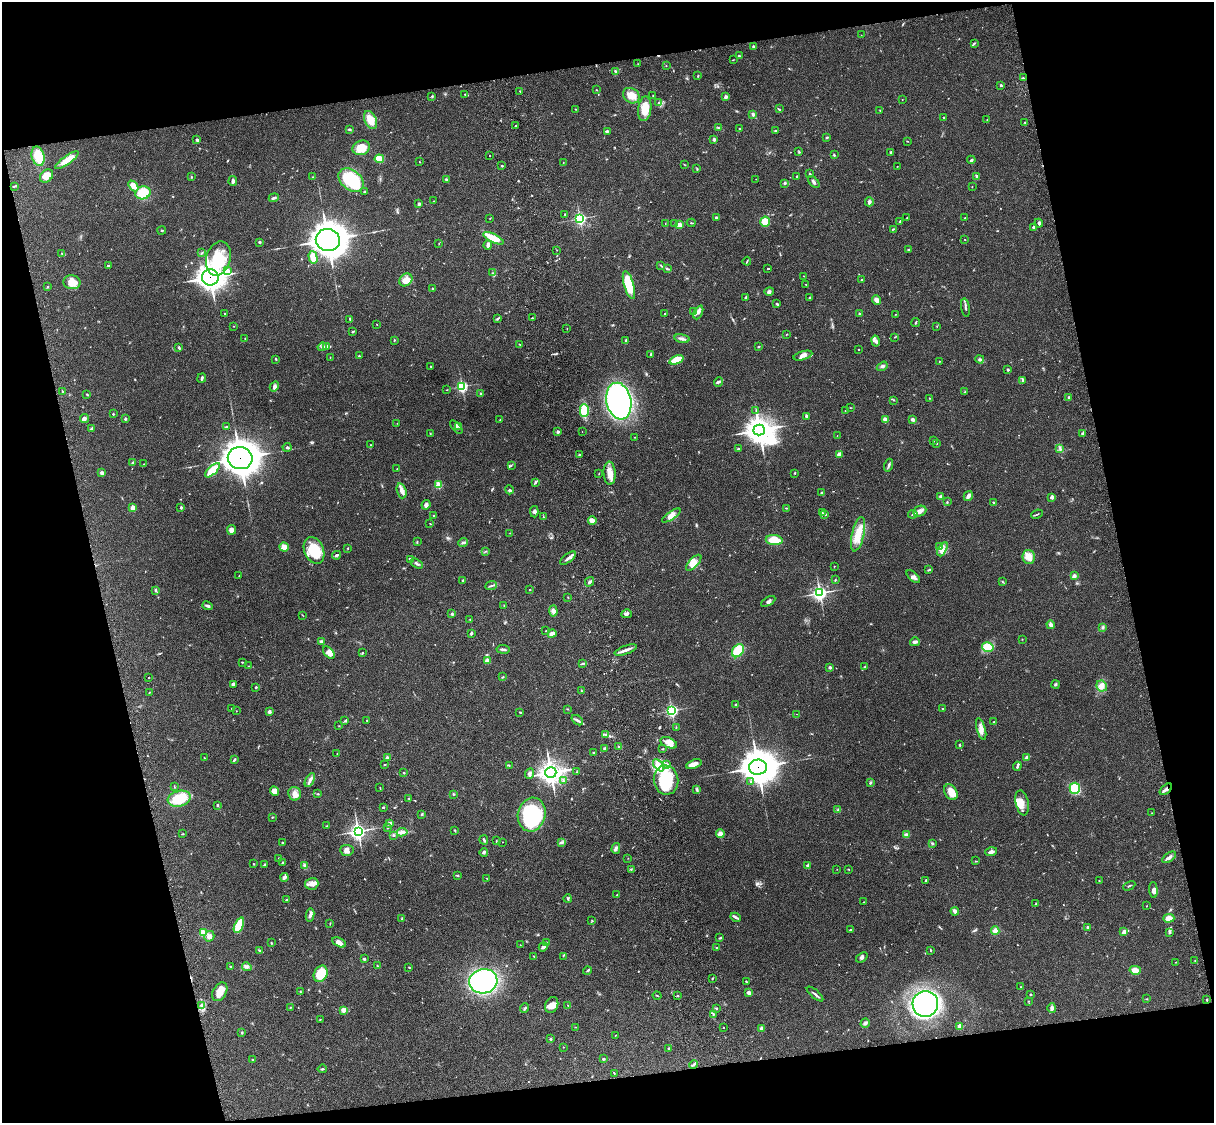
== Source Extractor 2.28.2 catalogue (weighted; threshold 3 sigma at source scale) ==
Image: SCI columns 120-4966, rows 278-4761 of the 5083 x 4923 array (HDU 1 of 3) = the unmasked area's bounding box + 8 px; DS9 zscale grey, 4 x 4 block average (1 PNG px = mean of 4 x 4 image px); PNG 1216 x 1125 px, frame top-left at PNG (2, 2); each listed source drawn as its Kron ellipse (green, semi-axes under 4 px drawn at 4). Shown black and unused: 25% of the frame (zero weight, under 3 of 4 exposures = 6% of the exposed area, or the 3 px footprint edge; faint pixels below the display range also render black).
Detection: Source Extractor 2.28.2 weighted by HDU 2 'WHT'. Background 0.0952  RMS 0.0063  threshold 0.0283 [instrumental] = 3 sigma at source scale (4.5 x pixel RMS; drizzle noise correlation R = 1.50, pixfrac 1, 0.05/0.05 arcsec/px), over >= 5 px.
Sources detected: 630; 2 too faint to see at this stretch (4 x 4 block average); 4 inside a brighter object's white glare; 4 cosmic-ray / hot-pixel residue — neither listed nor drawn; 14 coinciding with a brighter row at this scale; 32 inside a brighter listed object's ellipse — not listed separately; of the other 574, all 500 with FLUX_AUTO >= 1.13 (the completeness limit of this list) listed and drawn (74 fainter detections not listed), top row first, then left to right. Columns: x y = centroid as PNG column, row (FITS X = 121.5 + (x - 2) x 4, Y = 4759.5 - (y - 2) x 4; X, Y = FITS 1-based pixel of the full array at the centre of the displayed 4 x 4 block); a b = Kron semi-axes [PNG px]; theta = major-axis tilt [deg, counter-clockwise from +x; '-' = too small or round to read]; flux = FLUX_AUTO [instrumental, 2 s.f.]
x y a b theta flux
861 35 2 2 - 1.3
974 43 3 2 - 3.3
754 46 3 3 - 4.6
739 56 3 2 - 4.2
733 60 3 2 - 1.5
638 64 2 2 - 1.3
666 66 2 2 - 1.5
615 72 3 2 - 3.6
698 76 3 2 - 2.4
1023 78 3 2 - 2.2
1001 85 3 2 - 4.4
596 90 2 2 - 1.7
520 91 2 2 - 2
465 94 3 2 - 3.2
432 96 2 2 - 2.8
631 96 9 7 -36 36
653 96 3 2 - 2.5
726 97 2 2 - 20
902 99 2 2 - 1.2
658 102 2 2 - 1.7
576 109 2 2 - 1.3
645 109 12 6 84 59
779 109 4 2 - 2.7
880 110 2 2 - 2.9
753 114 3 3 - 6.2
944 118 3 2 - 2.7
370 120 9 5 -66 49
987 120 2 2 - 1.2
1025 122 2 2 - 2.5
516 126 2 2 - 2
718 128 2 2 - 2.5
349 129 3 2 - 3.8
739 129 2 2 - 1.5
776 130 3 2 - 3.1
608 131 3 2 - 3.3
827 137 3 2 - 2.9
714 139 2 2 - 11
197 140 3 2 - 6.9
907 141 3 2 - 1.5
361 148 9 7 22 58
799 152 3 2 - 2.7
891 152 3 3 - 4.4
834 155 3 2 - 3.3
38 156 10 6 -75 74
490 156 2 2 - 1.5
379 159 5 4 - 64
67 160 14 4 35 38
971 160 4 2 - 6.5
419 162 2 2 - 1.3
563 162 2 2 - 1.1
684 164 3 2 - 1.8
502 166 3 2 - 1.9
897 166 2 2 - 1.1
697 169 4 2 - 3.2
810 173 2 2 - 2.7
46 176 7 5 44 33
797 176 2 2 - 3.1
191 177 3 2 - 1.6
312 177 2 2 - 1.3
977 177 4 2 - 9.6
446 179 3 2 - 5.5
756 179 2 2 - 1.4
351 180 14 9 -39 260
233 181 5 2 - 11
814 182 7 3 -46 8.1
785 183 3 2 - 6
14 186 2 2 - 2.8
133 186 6 4 -49 28
972 187 2 2 - 1.3
365 192 3 2 - 3.3
143 193 8 6 18 87
274 198 5 2 - 8.1
434 201 2 2 - 1.1
869 202 4 3 - 11
419 204 3 2 - 7.1
565 214 2 2 - 4.3
490 218 2 2 - 1.1
580 218 3 3 - 490
716 218 3 3 - 7.4
907 218 3 2 - 1.7
965 218 2 2 - 1.5
765 221 5 5 - 50
900 222 2 2 - 2.5
691 223 4 2 - 3.1
1039 223 4 2 - 5.7
665 224 2 2 - 1.4
674 224 2 2 - 3.1
679 225 3 3 - 20
1033 227 2 2 - 8.3
894 229 2 2 - 1.2
162 230 4 2 - 3
493 238 11 3 -26 91
965 239 2 2 - 1.7
328 240 12 11 - 5200
259 242 2 2 - 8.3
439 244 2 2 - 1.2
488 245 5 2 - 24
909 249 3 2 - 3.3
557 250 2 2 - 1.2
62 253 2 2 - 1.5
202 253 2 2 - 2
313 257 6 4 -74 41
218 259 17 12 75 120
747 261 4 2 - 2.6
108 266 3 2 - 4.7
661 266 2 2 - 1.6
667 268 2 2 - 1.6
768 269 3 2 - 2.3
228 271 2 2 - 19
492 273 2 2 - 2.6
804 276 3 2 - 1.4
210 277 8 8 - 1900
406 280 7 5 43 38
862 280 2 2 - 2.8
72 282 8 7 - 47
806 284 2 2 - 1.6
629 285 14 5 -74 140
47 287 2 2 - 3.8
433 289 3 2 - 5.5
769 292 5 3 - 8
745 298 4 2 - 4.8
810 298 3 2 - 2.9
876 300 5 4 - 19
777 304 3 2 - 5.8
965 308 9 2 -81 6.1
694 312 2 2 - 3.9
698 312 7 3 64 12
225 313 2 2 - 1.7
665 314 2 2 - 2.2
859 314 2 2 - 4.5
895 314 2 2 - 1.3
497 318 2 2 - 2.9
532 318 2 2 - 3
350 319 3 2 - 4.5
916 322 5 2 - 3.6
377 325 2 2 - 1.2
234 326 2 2 - 1.7
937 326 2 2 - 1.4
567 329 2 2 - 1.6
352 332 2 2 - 2.3
786 334 2 2 - 1.7
894 337 2 2 - 1.5
245 338 2 2 - 2.2
682 339 7 2 -14 12
394 340 2 2 - 2.9
626 341 3 2 - 7.6
876 341 5 3 - 9.5
519 344 4 2 - 2.6
327 346 3 2 - 5.7
179 347 3 2 - 4.3
322 347 5 3 - 7.2
758 347 3 2 - 2.8
858 349 2 2 - 5
651 354 3 2 - 4.3
359 356 2 2 - 4.7
803 356 10 4 17 20
330 357 2 2 - 1.5
276 359 3 2 - 3.8
980 359 4 2 - 5.3
676 360 7 3 21 95
939 361 2 2 - 2
431 366 2 2 - 1.5
882 366 6 2 33 7
1008 370 2 2 - 5.6
202 378 5 2 - 5.7
1022 381 3 2 - 2.7
718 382 5 2 - 5
274 386 5 4 - 11
462 386 3 3 - 370
447 390 2 2 - 1.4
62 392 4 2 - 2.8
965 392 2 2 - 1.6
480 393 2 2 - 7.2
87 394 2 2 - 3.1
1068 397 3 2 - 3.4
929 398 2 2 - 1.4
893 400 2 2 - 1.6
619 401 18 12 -78 960
850 408 2 2 - 1.3
584 410 6 4 -89 86
756 411 3 2 - 2.1
845 411 2 2 - 1.4
113 414 2 2 - 3.6
806 416 3 2 - 7.5
85 418 4 3 - 8.5
125 419 2 2 - 6.1
500 419 3 2 - 1.8
885 419 3 3 - 18
912 419 4 3 - 7
397 423 2 2 - 1.4
459 426 3 2 - 2.9
226 427 3 2 - 2.8
456 427 8 3 -48 7.6
92 428 4 2 - 4.3
759 430 6 5 - 4500
558 432 2 2 - 13
582 432 2 2 - 3
430 433 2 2 - 1.8
1082 434 3 2 - 4.5
837 435 2 2 - 1.7
634 437 2 2 - 1.5
933 440 3 2 - 2.3
937 443 2 2 - 1.9
370 445 3 2 - 2.2
287 447 4 3 - 5.9
1060 448 4 2 - 4.1
738 449 3 2 - 2.9
840 454 2 2 - 43
579 455 2 2 - 4.1
240 458 12 11 - 5100
132 462 3 2 - 3.5
144 464 2 2 - 1.5
511 465 3 2 - 1.7
889 465 6 2 73 7.7
397 469 2 2 - 1.2
212 470 9 3 43 110
102 473 4 3 - 8.3
599 473 2 2 - 1.4
610 473 11 6 -87 40
795 473 2 2 - 3.2
535 483 3 2 - 3.6
439 485 2 2 - 91
509 490 4 3 - 5.8
402 491 7 4 -73 18
822 493 3 2 - 4.9
941 496 3 3 - 8.3
968 496 5 2 - 20
1052 497 2 2 - 35
947 502 3 2 - 3.1
993 502 3 2 - 3.3
426 505 5 3 - 12
181 507 3 2 - 4.2
133 508 2 2 - 34
786 508 2 2 - 1.9
920 511 7 5 24 18
534 512 6 3 -87 9.7
822 512 2 2 - 2.7
825 514 3 2 - 6.7
913 514 5 2 - 5.4
1037 514 6 2 22 4
671 515 11 4 33 23
433 516 2 2 - 1.1
543 517 2 2 - 2
592 521 4 3 - 25
430 524 2 2 - 1.8
231 530 5 4 - 16
510 533 2 2 - 1.4
858 534 17 6 77 55
774 540 8 5 -6 88
417 542 3 2 - 2.7
463 542 5 2 - 6.5
284 547 5 4 - 25
939 547 3 2 - 4.2
348 548 2 2 - 2.4
942 549 8 3 64 14
314 550 14 9 -67 120
485 551 2 2 - 1.5
337 555 4 2 - 7.7
1029 557 7 6 - 37
568 558 9 3 38 15
411 559 3 3 - 4.4
694 563 10 4 47 25
417 564 7 2 -30 7.9
834 566 2 2 - 1.3
929 570 2 2 - 1.9
239 576 3 2 - 1.7
1074 576 3 2 - 15
913 577 8 3 -41 13
463 580 4 2 - 3.6
835 580 2 2 - 2.5
590 582 5 2 - 10
1003 582 3 2 - 2.7
491 586 6 2 23 5.3
530 589 2 2 - 1.6
155 590 3 2 - 6
820 593 3 3 - 990
568 597 2 2 - 1.3
768 601 8 3 30 9.5
504 605 2 2 - 2.4
208 606 5 3 - 7.9
553 611 5 4 - 15
452 614 2 2 - 9.6
627 614 5 3 - 9.2
302 615 2 2 - 1.8
470 619 2 2 - 1.4
1051 625 4 3 - 16
1102 627 3 3 - 5.7
546 631 3 2 - 1.7
471 633 3 2 - 7.8
552 633 4 3 - 24
1022 639 2 2 - 1.2
321 642 4 3 - 4.8
915 642 5 3 - 11
988 647 6 4 -15 88
503 649 7 2 -8 9.4
626 650 12 2 20 20
738 651 7 5 53 100
329 653 7 4 -49 29
362 653 3 2 - 3
487 661 2 2 - 49
242 662 3 2 - 2.2
583 663 3 2 - 4.4
249 666 2 2 - 1.7
865 666 2 2 - 2.6
830 667 2 2 - 21
148 677 2 2 - 1.6
503 677 4 2 - 2.6
233 684 4 3 - 7.8
1055 685 4 2 - 5.1
1102 686 6 5 - 19
256 687 2 2 - 3.7
582 691 3 2 - 2.9
149 692 2 2 - 1.5
736 705 2 2 - 20
232 708 2 2 - 1.6
942 708 2 2 - 1.7
567 709 3 2 - 1.5
236 711 2 2 - 1.2
672 711 3 3 - 600
269 712 3 2 - 9.9
520 712 2 2 - 3.5
796 714 2 2 - 1.2
367 720 2 2 - 1.7
577 720 6 2 -38 8.2
345 721 2 2 - 1.8
993 722 3 2 - 2.7
339 726 2 2 - 1.5
676 727 2 2 - 1.2
981 729 11 3 -74 20
606 735 3 3 - 5.8
669 743 9 5 -23 28
960 745 2 2 - 7.4
619 747 3 2 - 4.6
604 749 3 3 - 5.4
663 749 2 2 - 1.8
593 753 3 2 - 1.8
337 754 3 2 - 1.8
387 757 3 2 - 7
1027 757 4 3 - 11
204 758 2 2 - 1.5
234 760 4 2 - 5.6
666 764 2 2 - 4
694 764 8 4 20 24
385 765 3 2 - 2.1
509 765 2 2 - 2.4
658 765 7 4 -49 46
1017 766 4 2 - 6.1
758 767 9 7 2 8100
551 772 5 5 - 2100
577 772 2 2 - 1.5
404 773 2 2 - 4
530 773 5 3 - 8.6
310 780 7 3 62 14
666 780 14 12 -83 270
563 781 2 2 - 2.5
751 782 2 2 - 3.5
871 782 3 2 - 3.2
174 786 2 2 - 1.2
380 788 3 2 - 1.8
1075 788 5 5 - 110
697 789 3 2 - 4.2
1166 789 7 2 40 12
274 791 5 4 - 31
951 792 8 6 -61 42
295 794 7 6 - 21
317 794 3 2 - 2.1
454 794 2 2 - 2.7
179 799 12 7 16 100
409 799 2 2 - 2.7
1022 803 12 6 -78 34
217 805 4 2 - 2.9
383 807 2 2 - 3.5
838 810 3 3 - 4.9
1152 813 2 2 - 1.7
422 814 2 2 - 2.1
532 814 17 14 76 300
272 817 3 2 - 2.3
390 823 3 3 - 6.8
327 826 3 2 - 3.3
387 827 2 2 - 7.1
455 830 3 2 - 2.6
358 831 4 3 - 680
402 832 5 4 - 13
182 834 3 2 - 1.7
720 834 4 4 - 14
393 835 3 2 - 3.1
906 835 3 3 - 13
484 840 5 2 - 6
496 841 3 2 - 1.8
282 842 2 2 - 2.1
503 842 2 2 - 1.1
562 842 3 2 - 4.8
932 843 4 2 - 4.1
616 848 5 3 - 9.1
347 850 7 5 -6 14
484 852 4 3 - 6.5
991 852 6 3 18 15
1169 857 8 3 35 14
279 858 2 2 - 2.5
628 858 2 2 - 1.3
976 861 2 2 - 2.1
282 863 3 2 - 3.3
254 864 3 2 - 2.2
264 865 3 2 - 5
304 865 4 2 - 4.5
808 866 4 3 - 7.4
631 869 2 2 - 2
837 869 2 2 - 1.2
849 869 2 2 - 2.1
458 875 3 2 - 3.5
284 877 4 3 - 11
487 879 2 2 - 1.8
926 881 4 2 - 6.4
1099 881 2 2 - 1.2
312 884 6 6 - 19
1129 886 6 2 27 3.7
1153 890 8 4 -86 16
617 895 2 2 - 5.8
286 899 3 2 - 2.3
568 899 4 2 - 3.8
863 902 2 2 - 1.3
1036 903 4 2 - 3
1147 906 2 2 - 1.2
955 911 4 2 - 16
310 915 6 3 81 14
736 917 5 2 - 8.7
1169 918 6 3 1 23
402 919 3 2 - 2.8
592 920 2 2 - 2.1
330 924 3 2 - 2.1
239 925 8 4 66 100
1087 927 3 3 - 4.9
851 930 3 2 - 3.6
995 931 4 4 - 18
1124 932 4 3 - 13
204 933 3 2 - 67
1170 933 3 2 - 2.5
209 936 5 4 - 18
720 938 4 2 - 2.9
339 942 7 3 -27 24
546 942 3 2 - 2.2
271 943 2 2 - 2.7
520 945 2 2 - 1.4
543 947 5 3 - 12
717 948 2 2 - 1.4
259 950 3 2 - 3.9
931 951 3 2 - 2.4
534 956 2 2 - 1.5
563 956 3 2 - 1.5
862 957 6 3 36 7.4
364 959 2 2 - 7.4
1195 961 3 2 - 1.2
1176 962 2 2 - 1.2
377 965 2 2 - 1.5
231 967 3 2 - 3.3
247 967 5 4 - 9.3
409 967 2 2 - 1.3
1135 970 5 4 - 39
587 971 4 2 - 4.2
321 974 8 6 64 87
712 978 3 2 - 2.8
483 981 14 12 13 580
746 982 3 2 - 2.8
1021 987 3 2 - 1.6
300 991 2 2 - 1.6
220 992 10 6 60 34
749 993 3 3 - 15
815 994 10 2 -40 8.8
1031 994 2 2 - 5.7
657 996 4 2 - 3.2
677 996 3 2 - 3.2
1146 999 2 2 - 2.2
1207 1000 2 2 - 4.3
1028 1001 2 2 - 1.7
925 1004 13 13 - 800
552 1005 8 6 67 24
568 1005 3 2 - 1.8
202 1006 2 2 - 3.4
290 1007 2 2 - 1.4
525 1008 5 2 - 5.9
1052 1008 5 3 - 18
716 1009 3 2 - 2.8
343 1010 2 2 - 23
713 1014 3 2 - 4.2
320 1019 2 2 - 1.7
865 1023 5 3 - 8.3
960 1026 2 2 - 55
575 1027 2 2 - 1.2
724 1027 2 2 - 1.8
761 1028 4 3 - 5.8
242 1033 2 2 - 4.4
615 1035 2 2 - 1.3
551 1039 3 2 - 3.4
564 1047 2 2 - 1.2
669 1048 2 2 - 4.8
603 1059 3 2 - 2.8
253 1060 3 2 - 2.9
693 1065 5 2 - 5.2
322 1069 5 2 - 3.7
614 1073 3 2 - 1.8
Overlapping masked pixels (flux is a lower limit): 4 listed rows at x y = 210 277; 240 458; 758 767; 1166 789
Diffuse or blended objects may show on this block-average render without a row.